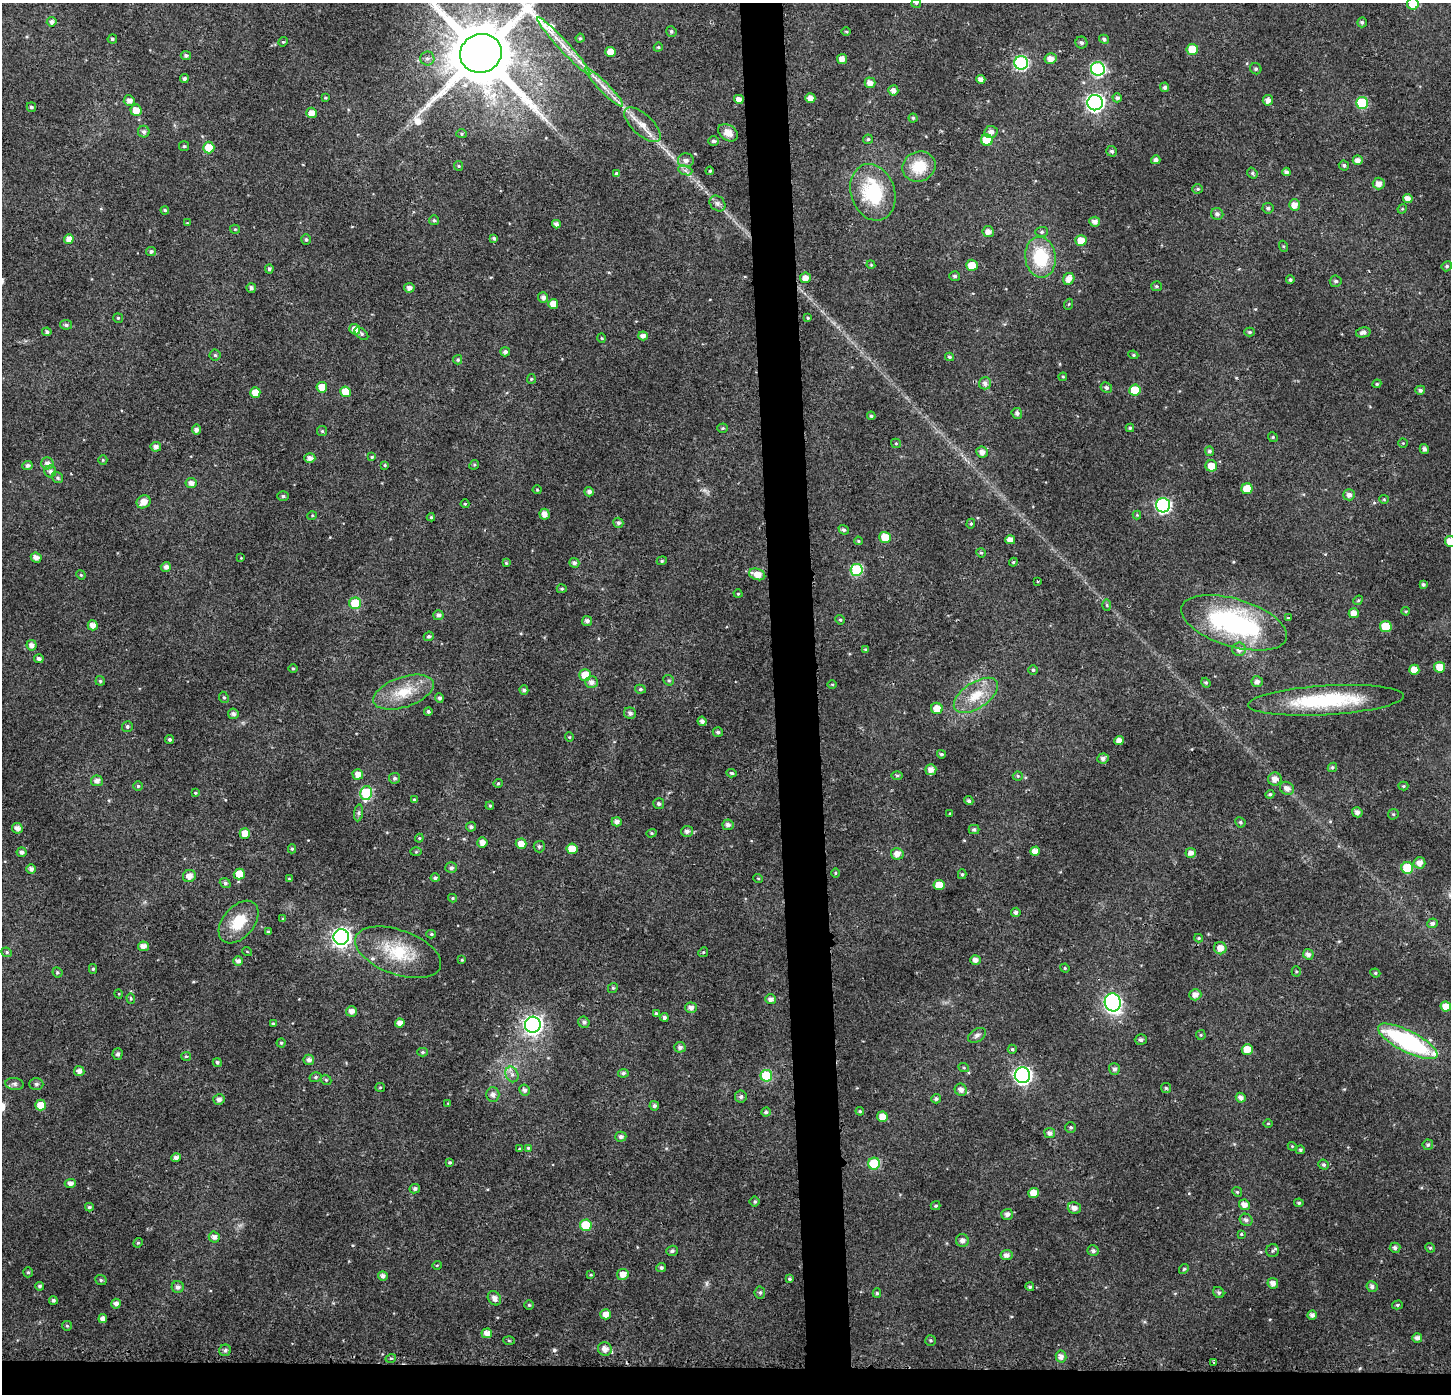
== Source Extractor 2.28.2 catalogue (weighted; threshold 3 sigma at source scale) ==
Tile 8 of 3 x 3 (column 2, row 3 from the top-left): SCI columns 1495-2943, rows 11-1402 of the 4439 x 4202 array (HDU 1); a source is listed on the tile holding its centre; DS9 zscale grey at full resolution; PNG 1453 x 1396 px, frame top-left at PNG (2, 3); each listed source drawn as its Kron ellipse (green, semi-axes under 4 px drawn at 4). Shown black and unused: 5% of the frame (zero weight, under 2 of 3 exposures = <1% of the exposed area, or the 3 px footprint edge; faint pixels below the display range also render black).
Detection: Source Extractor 2.28.2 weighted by HDU 2 'WHT'; one run over the whole footprint, this tile lists its part. Background 0.0312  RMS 0.0046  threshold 0.0207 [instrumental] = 3 sigma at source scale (4.5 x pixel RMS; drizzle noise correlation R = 1.50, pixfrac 1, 0.0396/0.0396 arcsec/px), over >= 5 px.
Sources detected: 445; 2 too faint to see at this stretch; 1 cosmic-ray / hot-pixel residue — neither listed nor drawn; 3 inside a brighter listed object's ellipse — not listed separately; the other 439 listed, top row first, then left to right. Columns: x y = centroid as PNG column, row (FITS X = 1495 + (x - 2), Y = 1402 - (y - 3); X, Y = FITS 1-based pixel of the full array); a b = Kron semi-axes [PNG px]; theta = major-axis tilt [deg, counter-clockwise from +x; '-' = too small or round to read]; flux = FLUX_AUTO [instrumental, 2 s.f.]
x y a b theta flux
916 3 5 4 - 0.53
1413 4 6 6 - 7.5
52 22 5 4 - 1.9
1362 22 5 5 - 0.99
671 31 5 5 - 0.98
846 31 5 3 - 0.48
580 38 4 4 - 0.66
112 39 4 4 - 0.94
1104 39 5 4 - 1
283 42 5 4 - 0.57
1081 42 6 6 - 1.1
564 46 38 5 -47 7.9
658 47 4 4 - 0.56
1192 49 6 5 - 9.8
610 52 5 5 - 6
481 53 21 19 20 5300
186 55 5 4 - 0.99
427 58 7 7 - 1.5
842 59 5 5 - 3.8
1051 59 6 5 - 3.1
1021 63 7 7 - 65
1098 69 7 7 - 68
1256 69 6 5 - 0.84
184 79 4 4 - 0.97
981 79 4 4 - 2
870 83 5 5 - 3.1
604 87 26 5 -45 5.1
1165 87 5 4 - 1.3
893 90 5 5 - 2.2
325 98 4 3 - 0.48
810 98 5 4 - 3.2
1117 98 4 4 - 1.1
739 99 5 4 - 2.9
1268 100 5 5 - 2.2
129 101 5 5 - 2.5
1095 103 7 7 - 170
1362 103 6 6 - 29
31 107 5 4 - 0.99
136 110 6 5 - 5
312 113 5 5 - 3.9
913 118 4 4 - 0.62
642 125 23 10 -43 6.3
144 132 6 6 - 1.3
991 132 6 6 - 2.2
728 133 11 7 -35 3.9
461 134 5 4 - 0.69
868 139 5 4 - 0.71
987 140 6 5 - 10
713 141 5 5 - 1.2
184 146 5 5 - 0.79
209 148 6 5 - 7.7
1112 151 5 5 - 1.2
686 160 8 7 - 2.2
1156 160 4 4 - 1.5
1358 160 5 5 - 2.7
1344 165 5 5 - 0.96
459 166 5 4 - 0.6
919 167 17 15 22 13
685 170 7 4 -19 1.3
710 171 4 3 - 0.56
1286 172 4 4 - 1.4
1252 173 6 4 -54 0.85
617 174 4 4 - 1.6
1379 184 6 6 - 2.8
1198 189 5 4 - 0.79
873 192 29 22 -72 33
1408 198 5 4 - 2.9
717 203 9 7 -45 1.7
1294 205 5 5 - 3.4
1268 208 5 5 - 1.2
1402 209 5 4 - 0.49
165 210 4 4 - 0.78
1217 214 6 6 - 1.4
434 220 5 5 - 0.78
1095 222 5 5 - 2.4
187 223 4 4 - 0.39
556 224 4 4 - 2.1
235 229 5 4 - 0.58
988 231 5 5 - 2.8
1042 232 6 5 - 0.86
494 238 4 3 - 1
69 239 5 4 - 3.1
306 239 5 5 - 0.92
1081 240 5 5 - 5.5
1283 246 5 3 - 0.52
151 252 5 4 - 1.1
1040 257 20 15 -84 24
871 265 4 3 - 0.43
972 265 6 6 - 6.5
1447 266 5 5 - 0.9
269 269 4 4 - 0.99
955 276 5 5 - 0.98
805 278 5 5 - 3.4
1069 279 6 5 - 3.3
1290 280 4 4 - 0.82
1336 281 6 5 - 1.1
1156 286 5 5 - 0.77
251 288 5 4 - 1.5
409 288 5 4 - 2
543 297 5 5 - 1.9
553 304 5 5 - 4.2
1069 304 5 3 - 0.44
118 318 5 5 - 0.74
808 318 4 3 - 0.49
66 325 6 5 - 1.1
355 329 5 5 - 4.8
47 332 4 4 - 1.1
1250 332 5 4 - 0.85
1363 332 7 5 12 1.8
361 334 8 4 -39 1.1
643 336 5 4 - 2.2
602 338 4 3 - 0.4
505 352 5 4 - 1.5
215 355 5 5 - 0.76
1133 355 5 4 - 0.64
950 357 4 3 - 0.71
458 360 4 4 - 0.8
1063 377 4 4 - 0.48
531 379 5 4 - 0.57
985 383 6 6 - 2
1377 384 4 4 - 0.57
322 387 5 5 - 6.2
1106 388 6 5 - 1.1
1135 390 6 5 - 11
1420 390 5 4 - 1.5
345 392 5 5 - 7.8
255 393 5 5 - 4.8
1017 413 5 5 - 1.4
871 416 4 4 - 0.72
723 428 5 4 - 0.66
1130 428 4 4 - 0.61
196 430 5 4 - 1.9
322 431 5 5 - 0.71
1273 437 5 4 - 0.63
896 443 5 4 - 0.56
1403 443 4 4 - 0.45
156 447 5 5 - 2
1424 449 5 4 - 1.6
1209 451 5 4 - 1.1
982 452 6 5 - 2.6
372 457 4 4 - 0.59
310 458 5 5 - 2.6
103 460 5 4 - 0.54
47 463 6 6 - 2.4
27 465 5 4 - 1.4
385 465 4 3 - 0.48
474 465 5 4 - 0.54
1211 466 6 5 - 5.6
50 471 6 6 - 1.7
58 478 6 5 - 0.86
191 483 5 5 - 2.6
1247 489 5 5 - 8.4
537 490 4 4 - 0.49
589 492 5 4 - 1.7
1349 495 6 5 - 2.1
283 496 5 5 - 0.91
1384 499 5 4 - 0.54
144 502 7 6 - 4.1
465 504 4 4 - 0.47
1163 505 7 7 - 85
544 514 5 5 - 3
1137 515 4 4 - 0.41
312 516 5 3 - 0.42
431 517 4 4 - 0.56
618 523 5 5 - 1.1
971 524 5 4 - 0.66
844 530 5 4 - 1
885 537 6 5 - 8
1010 540 5 4 - 3.2
858 541 4 3 - 0.56
1450 541 5 5 - 5.1
981 553 5 4 - 0.6
36 557 5 5 - 2.5
241 558 3 3 - 0.3
662 561 5 4 - 0.64
1013 562 4 4 - 0.5
506 563 4 4 - 0.59
574 563 5 4 - 1.4
166 567 5 5 - 2
857 570 6 6 - 26
757 574 8 5 -18 5.2
81 575 5 4 - 0.53
1037 581 3 2 - 0.68
1423 584 4 4 - 0.93
562 589 5 4 - 0.61
738 594 4 4 - 0.47
1358 600 5 4 - 0.55
355 603 6 6 - 14
1107 605 6 4 -88 0.6
1406 611 4 4 - 0.49
1354 613 5 5 - 3.5
438 615 5 5 - 1.4
1288 618 4 3 - 0.41
840 620 5 4 - 0.63
587 621 5 5 - 1.5
1234 623 55 24 -17 75
93 625 5 5 - 3.3
1386 626 6 5 - 13
429 636 5 4 - 0.98
32 645 5 5 - 2.4
1239 649 7 7 - 2.2
866 650 4 4 - 0.73
39 659 5 4 - 1.3
1440 667 5 5 - 6.6
293 668 5 3 - 0.5
1033 670 5 5 - 0.74
1414 670 5 5 - 4.9
585 675 6 5 - 6.9
669 680 5 5 - 0.73
100 681 4 4 - 0.67
592 682 6 6 - 2.4
1257 682 5 5 - 2
1206 683 5 4 - 0.77
832 684 4 3 - 0.43
640 689 5 4 - 0.84
524 690 5 4 - 1.1
403 692 31 15 19 14
976 695 25 13 34 12
224 697 6 4 -66 0.73
439 698 5 4 - 1.2
1326 700 78 14 3 41
937 708 6 5 - 5.8
428 711 4 4 - 0.96
630 713 6 5 - 1.5
233 714 5 5 - 1.5
702 721 5 4 - 1.9
127 726 5 5 - 0.97
718 732 5 5 - 1.1
569 737 4 4 - 0.52
170 739 4 4 - 0.97
1119 741 5 4 - 2.8
941 754 4 4 - 0.83
1103 758 6 5 - 1.8
1332 767 5 4 - 0.73
931 770 5 5 - 2.9
732 773 5 4 - 0.81
358 774 5 5 - 3.5
897 776 6 4 -1 0.67
1018 776 5 4 - 0.68
394 778 5 5 - 1.1
1275 779 7 6 - 3
97 781 6 5 - 2.3
498 783 4 4 - 0.59
138 786 5 5 - 0.74
1403 786 5 4 - 0.57
1287 788 7 6 - 2.7
195 793 4 3 - 0.47
366 793 7 6 - 27
1270 794 4 3 - 0.77
414 800 4 4 - 0.67
969 801 5 4 - 1
659 804 5 5 - 1.1
490 806 4 3 - 0.58
1357 812 5 5 - 2
359 813 8 4 82 1.1
950 814 3 3 - 2.1
1393 814 5 5 - 0.67
617 822 5 4 - 2.1
1240 822 5 5 - 0.87
728 825 6 5 - 1.7
471 827 5 4 - 1.1
17 828 5 5 - 2.5
974 829 5 4 - 0.94
687 831 6 5 - 1.8
245 833 5 5 - 5.8
651 833 5 4 - 0.65
419 838 4 4 - 0.5
482 842 5 5 - 3.3
521 844 5 5 - 4.5
539 847 5 5 - 1
292 849 4 4 - 0.68
572 849 5 5 - 8.2
1035 851 5 4 - 3.1
21 852 5 5 - 1.4
416 852 6 4 1 0.5
1191 853 5 5 - 2.5
897 854 6 6 - 3.5
1419 863 6 5 - 3.2
451 868 6 5 - 1.3
1407 868 6 6 - 18
31 869 5 4 - 2
835 873 5 3 - 0.5
239 874 5 5 - 8
962 874 5 4 - 0.69
189 876 6 6 - 3.5
435 878 4 4 - 1.1
758 878 5 3 - 0.43
289 879 4 4 - 0.5
225 883 5 5 - 1.2
939 885 5 5 - 7.2
453 898 4 4 - 0.57
1016 912 5 4 - 1.2
283 919 4 4 - 0.59
239 922 24 15 50 13
1433 923 5 5 - 1.4
268 932 3 3 - 0.67
431 934 4 4 - 0.75
341 937 8 8 - 200
1199 938 4 4 - 0.56
143 946 5 5 - 2.9
1220 948 6 6 - 3.9
247 951 5 3 - 0.38
7 952 5 4 - 0.77
398 952 45 22 -20 23
703 952 5 4 - 0.61
1308 954 5 5 - 1.9
462 960 4 3 - 0.5
975 960 5 5 - 2.3
238 961 5 4 - 1.7
1065 968 5 4 - 0.53
93 969 5 4 - 0.68
1296 971 5 4 - 0.58
57 972 5 4 - 0.72
1375 973 5 4 - 0.62
613 988 5 4 - 0.63
119 994 5 3 - 0.36
1195 995 6 5 - 3
131 998 5 4 - 0.7
770 999 5 5 - 2.2
1113 1002 9 8 - 130
1446 1006 5 5 - 4.9
691 1008 6 5 - 2.1
351 1011 5 5 - 2.5
656 1013 4 4 - 0.9
664 1017 4 4 - 1.5
584 1022 6 5 - 1.2
273 1023 3 3 - 0.5
400 1023 5 4 - 2.5
533 1025 8 8 - 220
977 1035 10 6 32 1.6
1201 1035 5 5 - 0.59
1141 1040 6 5 - 1.3
1408 1041 33 10 -27 64
281 1043 4 4 - 0.66
680 1047 5 5 - 1.6
1012 1049 4 4 - 0.7
1247 1049 5 5 - 5.1
422 1052 5 4 - 0.71
118 1054 5 5 - 1.2
186 1056 5 4 - 0.64
309 1060 5 5 - 1.9
217 1062 5 4 - 0.85
964 1068 5 3 - 0.47
1114 1069 6 5 - 1.3
79 1071 5 5 - 2.3
623 1073 5 4 - 1
512 1074 8 6 -68 1.9
1022 1075 8 7 - 170
766 1076 6 6 - 24
316 1077 6 5 - 0.84
326 1080 5 4 - 0.69
14 1084 9 6 -7 1.4
36 1084 7 6 - 1.1
380 1087 5 4 - 0.62
1166 1088 5 5 - 0.74
524 1090 6 5 - 1.4
961 1090 6 6 - 2.4
493 1095 7 6 - 2.2
741 1097 6 6 - 1.3
1241 1098 5 4 - 2
936 1099 5 4 - 0.91
219 1100 5 5 - 1.8
448 1103 4 2 - 0.32
41 1105 5 5 - 6.3
654 1106 4 4 - 1.2
860 1111 4 4 - 0.52
766 1112 5 4 - 0.91
882 1117 5 5 - 4.6
1268 1123 5 3 - 0.46
1071 1127 5 5 - 0.8
1050 1133 5 5 - 1.8
621 1137 5 5 - 1.5
1428 1145 5 5 - 1
1292 1146 4 4 - 0.45
528 1148 4 4 - 0.66
519 1149 3 3 - 0.95
1300 1150 4 4 - 0.74
176 1158 4 4 - 1.7
450 1162 4 4 - 0.68
874 1164 6 6 - 19
1324 1165 5 5 - 0.91
70 1184 5 4 - 1.7
415 1189 5 4 - 1.2
1237 1192 5 4 - 0.62
1034 1193 5 5 - 5.6
755 1201 5 5 - 0.82
1299 1203 5 4 - 0.77
1244 1205 5 5 - 3.1
936 1206 5 4 - 0.68
89 1207 4 3 - 0.75
1074 1208 7 5 -14 2.5
1007 1214 6 5 - 1.8
1246 1220 6 6 - 1.3
586 1225 6 5 - 14
1241 1234 3 3 - 1
214 1237 5 5 - 2.1
962 1241 6 6 - 2.2
138 1243 5 4 - 0.57
1395 1248 5 5 - 1.4
1430 1248 5 4 - 0.69
672 1251 6 5 - 1.1
1093 1251 5 5 - 1.3
1273 1251 6 6 - 0.88
1007 1255 6 5 - 2.4
437 1265 5 3 - 0.37
661 1267 5 4 - 1.1
1184 1269 5 4 - 0.6
28 1272 5 4 - 0.72
623 1274 6 5 - 3.8
591 1275 4 3 - 0.4
383 1276 5 4 - 1.9
789 1279 4 3 - 0.68
101 1280 6 5 - 0.78
1273 1283 5 5 - 2.8
39 1286 4 4 - 0.91
178 1287 6 6 - 1.7
1030 1287 4 4 - 0.8
1372 1287 5 5 - 1.6
760 1292 6 5 - 0.93
877 1293 5 4 - 0.69
1219 1293 6 5 - 1
494 1298 8 6 -55 2.3
53 1300 4 4 - 0.98
116 1304 5 5 - 2.2
529 1305 5 4 - 0.6
1397 1305 5 4 - 0.66
606 1314 5 5 - 3.6
1312 1315 4 4 - 1.6
103 1319 4 4 - 2.5
67 1326 5 4 - 0.57
487 1333 5 5 - 3.4
1417 1338 5 5 - 1.8
509 1340 5 3 - 0.48
931 1340 5 5 - 0.74
605 1349 7 6 - 3.1
225 1350 6 6 - 1.3
1061 1356 6 5 - 2.4
391 1358 5 3 - 0.56
1214 1362 3 3 - 0.97
Isophote crosses this tile's border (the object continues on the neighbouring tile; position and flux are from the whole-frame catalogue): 4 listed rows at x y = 916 3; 1413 4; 481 53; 1450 541